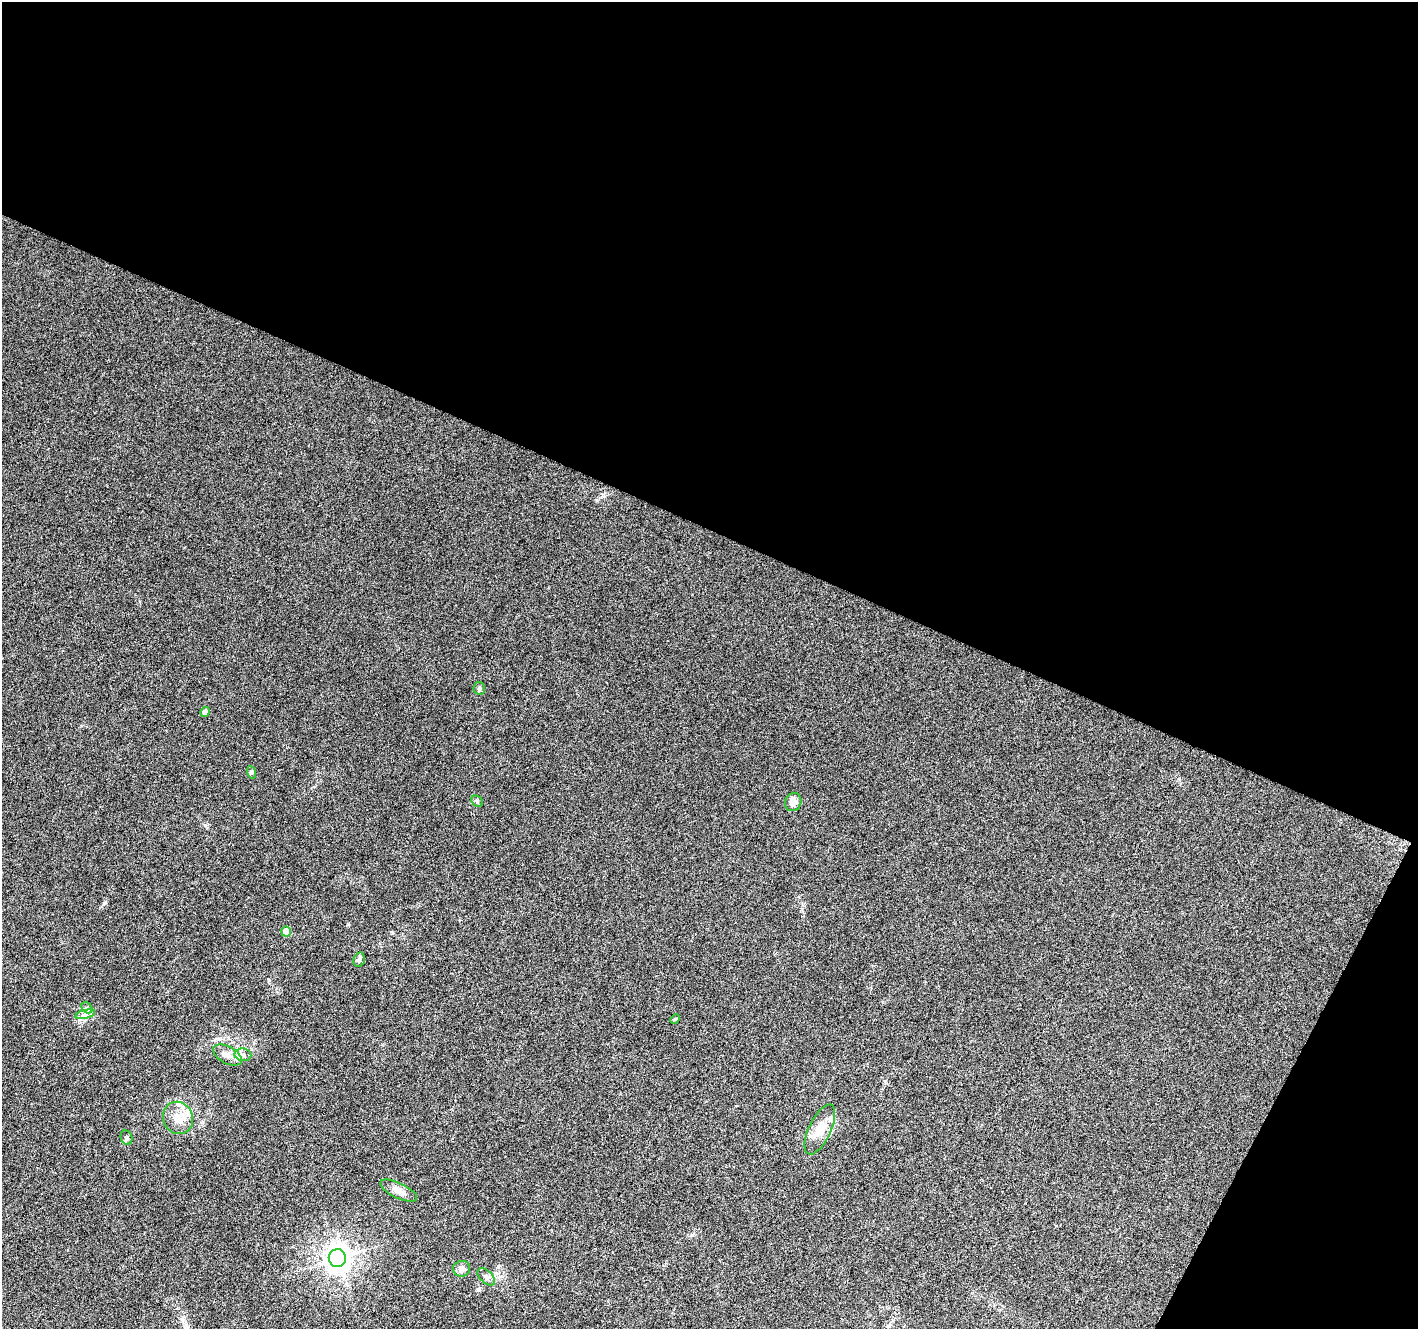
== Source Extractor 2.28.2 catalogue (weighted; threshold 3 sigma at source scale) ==
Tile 2 of 2 x 2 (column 2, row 1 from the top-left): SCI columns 1417-2832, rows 1451-2777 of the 2832 x 2883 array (HDU 1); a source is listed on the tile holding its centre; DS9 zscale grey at full resolution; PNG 1420 x 1331 px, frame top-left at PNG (2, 2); each listed source drawn as its Kron ellipse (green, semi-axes under 4 px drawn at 4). Shown black and unused: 43% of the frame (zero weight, under 3 of 6 exposures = <1% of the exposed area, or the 3 px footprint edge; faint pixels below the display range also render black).
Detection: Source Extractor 2.28.2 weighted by HDU 2 'WHT'; one run over the whole footprint, this tile lists its part. Background 0.0229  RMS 0.0045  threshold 0.0185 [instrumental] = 3 sigma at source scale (4.09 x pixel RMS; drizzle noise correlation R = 1.36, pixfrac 0.8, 0.0396/0.0396 arcsec/px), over >= 5 px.
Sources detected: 22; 3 inside a brighter listed object's ellipse — not listed separately; the other 19 listed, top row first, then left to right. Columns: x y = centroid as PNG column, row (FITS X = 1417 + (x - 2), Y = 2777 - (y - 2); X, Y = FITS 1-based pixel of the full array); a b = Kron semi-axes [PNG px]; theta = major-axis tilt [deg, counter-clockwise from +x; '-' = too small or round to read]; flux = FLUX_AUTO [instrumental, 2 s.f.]
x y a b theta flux
479 688 6 5 - 0.84
205 712 5 4 - 2.4
251 772 6 4 -71 0.58
477 801 6 5 - 0.74
793 802 9 8 - 3.7
286 932 5 5 - 5.5
359 960 7 5 74 0.97
87 1008 6 4 -46 0.91
85 1014 10 4 13 1.3
675 1019 5 3 - 0.43
227 1055 16 8 -28 3.3
243 1055 8 6 -11 1.5
178 1118 16 15 - 6.1
820 1130 27 11 65 6.6
127 1138 7 5 -76 0.88
399 1191 20 7 -25 3.4
337 1258 9 8 - 400
462 1269 8 7 - 2.1
486 1277 11 6 -45 1.5
Unlisted compact peaks at least as high as the median listed source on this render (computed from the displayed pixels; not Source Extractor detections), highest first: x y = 205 825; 597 500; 103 904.